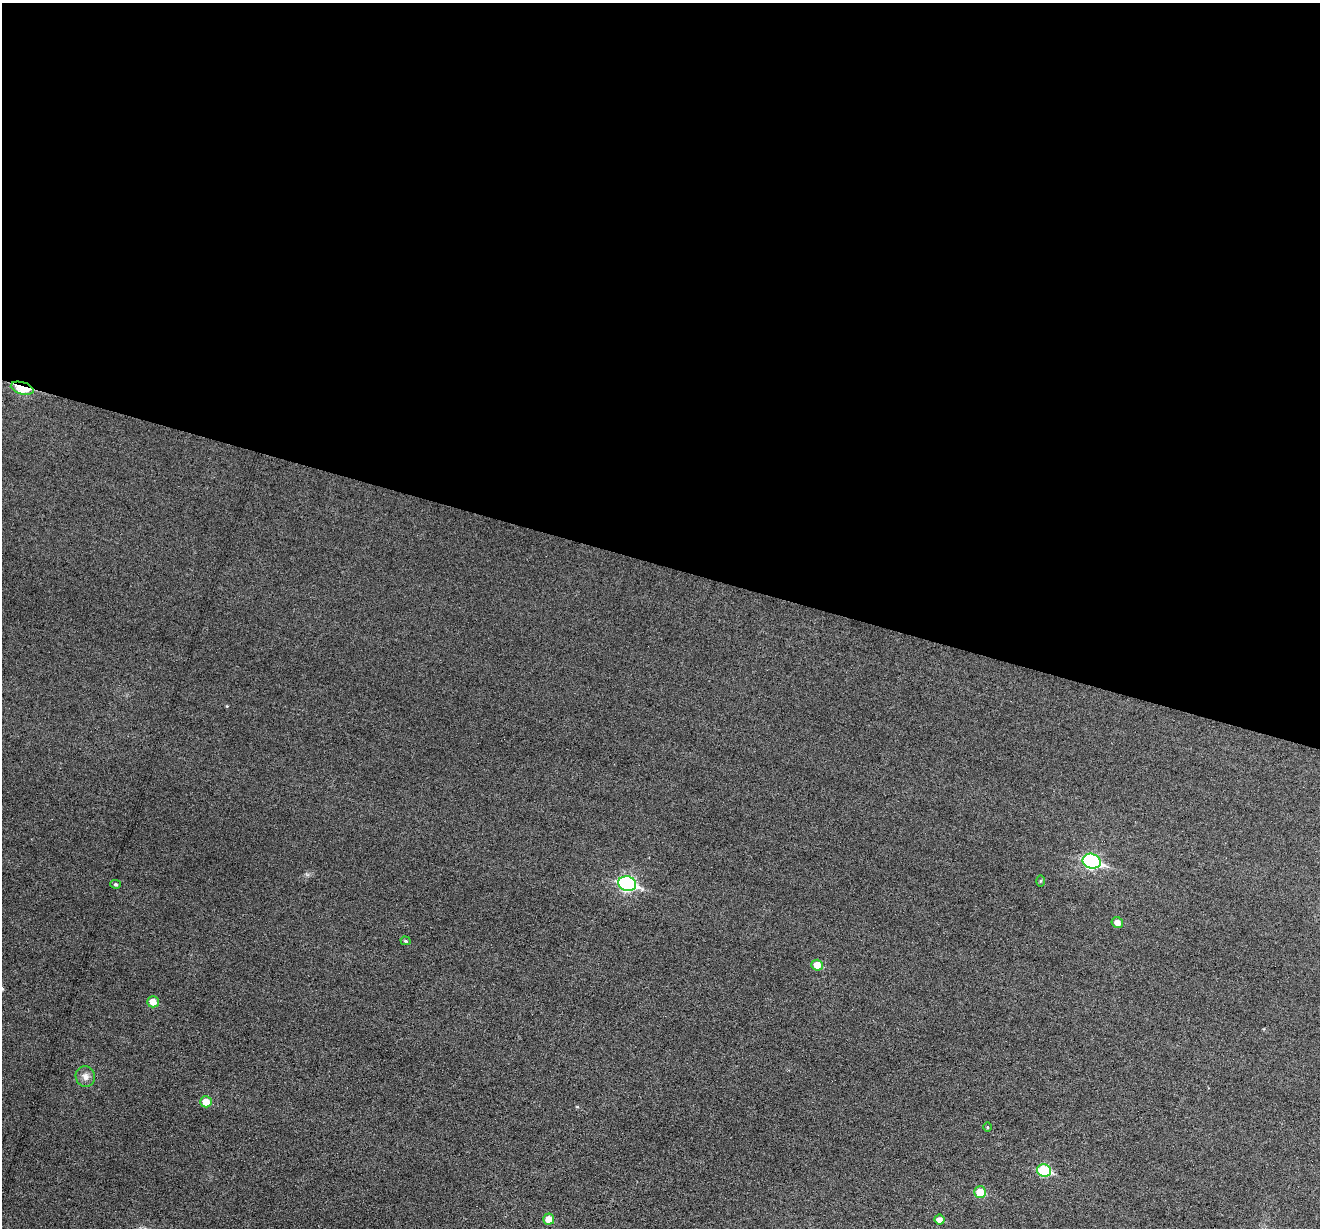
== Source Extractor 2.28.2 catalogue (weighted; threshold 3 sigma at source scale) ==
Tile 3 of 4 x 4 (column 3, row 1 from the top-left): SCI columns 2639-3956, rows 3935-5160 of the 5274 x 5287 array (HDU 1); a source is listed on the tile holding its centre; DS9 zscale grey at full resolution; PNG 1322 x 1230 px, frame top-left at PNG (2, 3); each listed source drawn as its Kron ellipse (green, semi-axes under 4 px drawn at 4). Shown black and unused: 46% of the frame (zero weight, under 3 of 6 exposures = <1% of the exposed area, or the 3 px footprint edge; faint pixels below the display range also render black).
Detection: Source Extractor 2.28.2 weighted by HDU 2 'WHT'; one run over the whole footprint, this tile lists its part. Background 0.043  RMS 0.0054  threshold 0.0221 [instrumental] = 3 sigma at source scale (4.09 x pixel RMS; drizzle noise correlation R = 1.36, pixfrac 0.8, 0.05/0.05 arcsec/px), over >= 5 px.
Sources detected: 16; all 16 listed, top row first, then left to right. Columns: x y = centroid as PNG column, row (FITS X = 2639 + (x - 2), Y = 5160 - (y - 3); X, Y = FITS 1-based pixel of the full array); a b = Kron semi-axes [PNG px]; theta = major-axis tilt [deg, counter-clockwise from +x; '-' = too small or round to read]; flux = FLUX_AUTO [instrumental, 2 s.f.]
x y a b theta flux
22 388 11 6 -16 19
1092 861 9 7 -20 78
1040 881 6 4 88 0.61
115 884 5 4 - 0.73
627 884 9 7 -18 91
1117 922 6 5 - 2.9
406 941 5 4 - 0.8
817 965 5 5 - 5.9
153 1002 6 5 - 5.2
85 1077 10 9 - 3.1
206 1102 6 5 - 5.8
987 1127 5 3 - 0.47
1044 1171 7 6 - 33
980 1192 6 6 - 8.8
549 1219 5 5 - 5.1
939 1220 5 5 - 3
Overlapping masked pixels (flux is a lower limit): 1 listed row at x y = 22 388